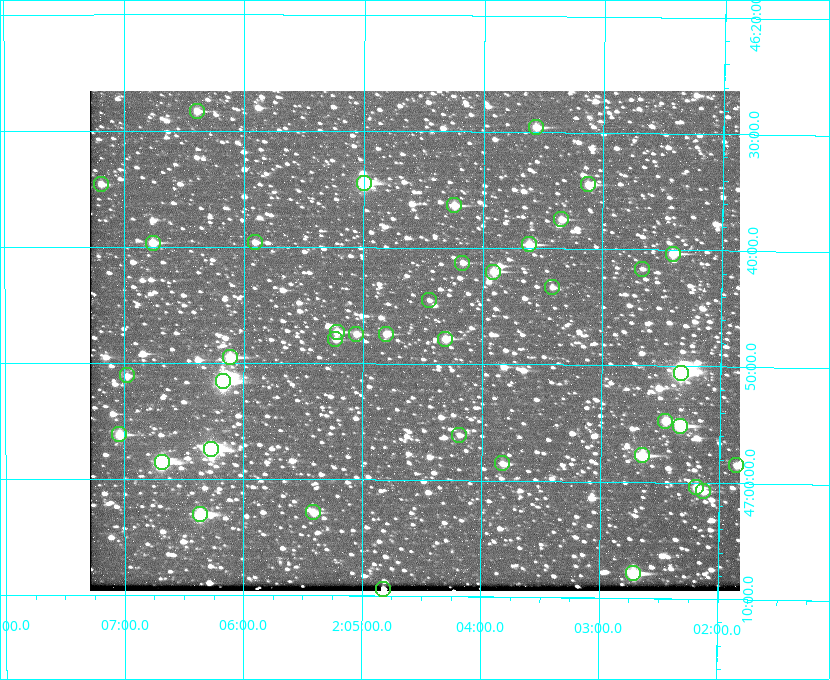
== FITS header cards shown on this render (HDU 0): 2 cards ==
NAXIS1  =                  650 / Width of table row in bytes
NAXIS2  =                  500 / Number of rows in table

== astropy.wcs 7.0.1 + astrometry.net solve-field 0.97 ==
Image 650 x 500 px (HDU 0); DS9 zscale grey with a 90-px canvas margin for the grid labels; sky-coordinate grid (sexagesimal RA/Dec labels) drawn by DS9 from the SOLVED WCS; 40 Tycho-2 reference stars matched to detected sources circled (green)
Header WCS: none
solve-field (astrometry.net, Tycho-2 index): SOLVED blind (the file carries no WCS)
Solved WCS: RA---TAN-SIP/DEC--TAN-SIP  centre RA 02:04:34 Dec +46:48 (31.14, +46.80 deg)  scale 5.16 arcsec/px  FOV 55.9' x 43.0'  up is +180 deg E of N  parity flipped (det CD > 0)
(file carries no celestial WCS; the grid is the blind solution)
Tycho-2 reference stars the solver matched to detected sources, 40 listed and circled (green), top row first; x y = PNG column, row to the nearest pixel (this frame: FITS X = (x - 90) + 1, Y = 500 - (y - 91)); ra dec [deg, ICRS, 3 dp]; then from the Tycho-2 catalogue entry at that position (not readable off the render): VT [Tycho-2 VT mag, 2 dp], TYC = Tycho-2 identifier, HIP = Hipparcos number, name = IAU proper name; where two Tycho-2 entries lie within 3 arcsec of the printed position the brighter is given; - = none
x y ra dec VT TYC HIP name
197 111 31.598 +46.472 10.81 3281-451-1 - -
536 127 30.892 +46.493 10.70 3280-490-1 - -
364 183 31.250 +46.575 8.43 3281-919-1 - -
101 184 31.798 +46.577 11.14 3281-69-1 - -
588 184 30.782 +46.574 10.16 3280-645-1 - -
454 205 31.061 +46.606 9.99 3281-582-1 - -
561 219 30.837 +46.625 10.69 3280-1254-1 - -
255 242 31.477 +46.660 11.15 3281-289-1 - -
153 243 31.690 +46.661 10.70 3281-375-1 - -
529 244 30.904 +46.661 9.60 3280-781-1 - -
673 254 30.604 +46.672 9.47 3280-908-1 - -
462 263 31.043 +46.688 11.48 3281-800-1 - -
642 269 30.667 +46.694 12.45 3280-751-1 - -
493 272 30.978 +46.700 9.85 3281-909-1 - -
552 287 30.855 +46.722 11.70 3280-1423-1 - -
429 300 31.112 +46.742 12.56 3281-721-1 - -
337 332 31.305 +46.788 10.64 3281-663-1 - -
356 334 31.264 +46.791 10.76 3281-86-1 - -
386 334 31.202 +46.791 10.77 3281-309-1 - -
335 339 31.307 +46.799 11.30 3281-221-1 - -
445 339 31.078 +46.798 10.61 3281-114-1 - -
230 357 31.529 +46.825 9.32 3281-34-1 - -
681 373 30.583 +46.843 7.07 3280-746-1 9508 -
127 375 31.744 +46.852 11.93 3281-2-1 - -
223 381 31.543 +46.860 7.50 3281-160-1 9805 -
665 421 30.615 +46.912 10.08 3284-203-1 - -
680 426 30.584 +46.919 9.47 3284-629-1 - -
119 434 31.760 +46.936 9.76 3285-99-1 - -
459 435 31.047 +46.935 11.37 3285-65-1 - -
211 449 31.569 +46.957 8.53 3285-177-1 9816 -
642 455 30.663 +46.962 9.31 3284-347-1 - -
162 462 31.671 +46.975 8.89 3285-43-1 - -
502 463 30.956 +46.975 11.27 3285-185-1 - -
736 465 30.464 +46.975 10.61 3284-511-1 - -
696 487 30.548 +47.007 10.42 3284-727-1 - -
703 491 30.532 +47.013 10.85 3284-391-1 - -
313 512 31.352 +47.047 10.82 3285-1193-1 - -
200 514 31.591 +47.051 8.70 3285-1195-1 - -
633 573 30.679 +47.131 10.02 3284-307-1 - -
383 589 31.205 +47.157 10.28 3285-879-1 - -